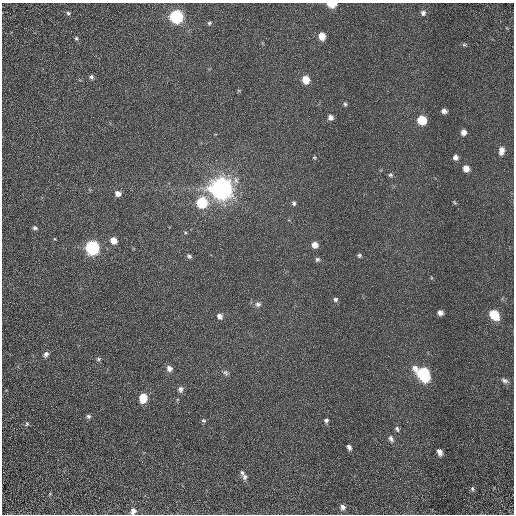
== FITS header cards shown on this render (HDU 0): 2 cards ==
NAXIS1  =                  512 / Required FITS header
NAXIS2  =                  512 / Required FITS header

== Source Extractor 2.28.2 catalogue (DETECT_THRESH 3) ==
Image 512 x 512 px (HDU 0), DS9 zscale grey, 1 PNG px = 1 image px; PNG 516 x 516 px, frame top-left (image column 1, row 512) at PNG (2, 3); no overlay
Background 1.23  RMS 0.65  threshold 1.96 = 3 sigma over >= 5 px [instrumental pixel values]
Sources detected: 60; all 60 listed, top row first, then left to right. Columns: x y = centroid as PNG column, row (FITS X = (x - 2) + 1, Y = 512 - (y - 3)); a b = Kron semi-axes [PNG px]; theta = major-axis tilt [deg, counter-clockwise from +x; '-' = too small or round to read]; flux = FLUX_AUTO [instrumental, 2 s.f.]
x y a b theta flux
332 4 6 4 -3 1400
68 13 5 5 - 82
423 13 7 7 - 150
176 17 7 7 - 7700
209 23 6 5 - 69
322 36 6 5 - 640
76 38 6 5 - 74
464 45 7 5 14 68
91 77 6 5 - 97
306 80 7 6 - 700
345 104 6 5 - 71
444 111 6 5 - 160
330 117 6 6 - 200
422 120 6 6 - 1600
463 132 6 5 - 250
501 151 10 6 84 290
314 157 5 4 - 51
455 157 6 5 - 190
466 168 6 6 - 380
390 175 6 6 - 85
236 180 10 8 84 220
221 189 8 8 - 54000
118 193 7 6 - 230
454 202 6 3 -33 52
202 203 7 6 - 3100
294 203 6 5 - 92
35 228 5 4 - 93
185 232 5 3 - 42
114 241 6 6 - 410
315 245 6 6 - 360
92 248 7 6 - 9400
359 255 5 4 - 78
189 256 7 5 -37 90
317 259 6 6 - 98
335 299 6 5 - 100
258 304 8 7 - 160
440 313 6 5 - 190
494 314 8 6 -51 1800
220 316 6 6 - 210
46 354 7 6 - 150
98 359 6 5 - 79
169 368 7 6 - 240
225 373 9 7 -43 120
423 374 10 7 -48 6900
505 381 10 6 -28 170
180 389 8 6 -89 160
143 398 7 6 - 1000
88 416 6 5 - 97
203 420 6 5 - 73
326 420 6 5 - 98
27 424 7 5 88 80
397 429 8 5 -67 94
391 439 8 6 -60 150
349 447 5 4 - 140
439 452 6 4 -66 240
242 473 8 5 -55 110
245 477 7 6 - 130
472 489 6 5 - 86
342 507 7 6 - 170
133 511 7 6 - 240
At the frame edge (FLAGS 8, measured only in part): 2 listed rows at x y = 332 4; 133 511